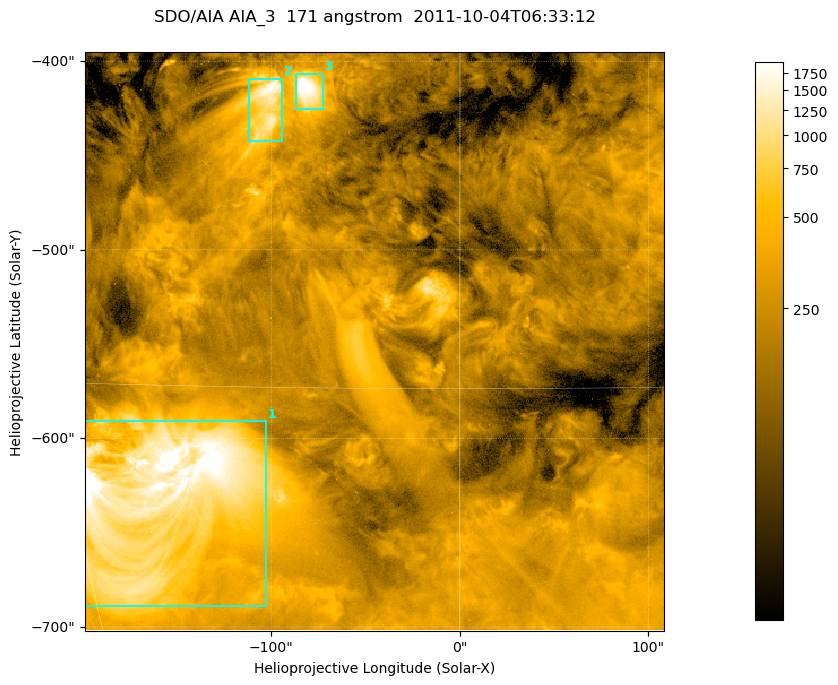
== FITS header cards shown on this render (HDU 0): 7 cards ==
TELESCOP= 'SDO/AIA '
INSTRUME= 'AIA_3   '
WAVELNTH=                  171
WAVEUNIT= 'angstrom'
DATE-OBS= '2011-10-04T06:33:12.34'
CTYPE1  = 'HPLN-TAN'
CTYPE2  = 'HPLT-TAN'

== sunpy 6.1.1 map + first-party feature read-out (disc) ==
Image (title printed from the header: SDO/AIA AIA_3  171 angstrom  2011-10-04T06:33:12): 512 x 512 px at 0.599 arcsec/px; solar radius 959 arcsec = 1600 px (partial field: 3.3% of the solar disc is inside the frame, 100% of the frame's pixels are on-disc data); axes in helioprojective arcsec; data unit not stated in the header (colour bar unlabelled)
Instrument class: DISC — disc imager (sunpy class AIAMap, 171 A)
Bright regions (active regions / flare kernels): reference = the on-disc median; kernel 5 px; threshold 5 sigma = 596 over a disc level ~228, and >= 1.15x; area >= 262 px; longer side >= 6 px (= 3.6 arcsec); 3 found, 3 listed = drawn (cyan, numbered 1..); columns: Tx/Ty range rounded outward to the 2 arcsec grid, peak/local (2 s.f.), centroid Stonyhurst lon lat
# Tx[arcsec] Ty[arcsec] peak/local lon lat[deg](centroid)
1 -200..-102 -690..-590 11 -12 -35
2 -112..-94 -442..-408 7.8 -6 -20
3 -88..-72 -426..-406 9.3 -5 -19